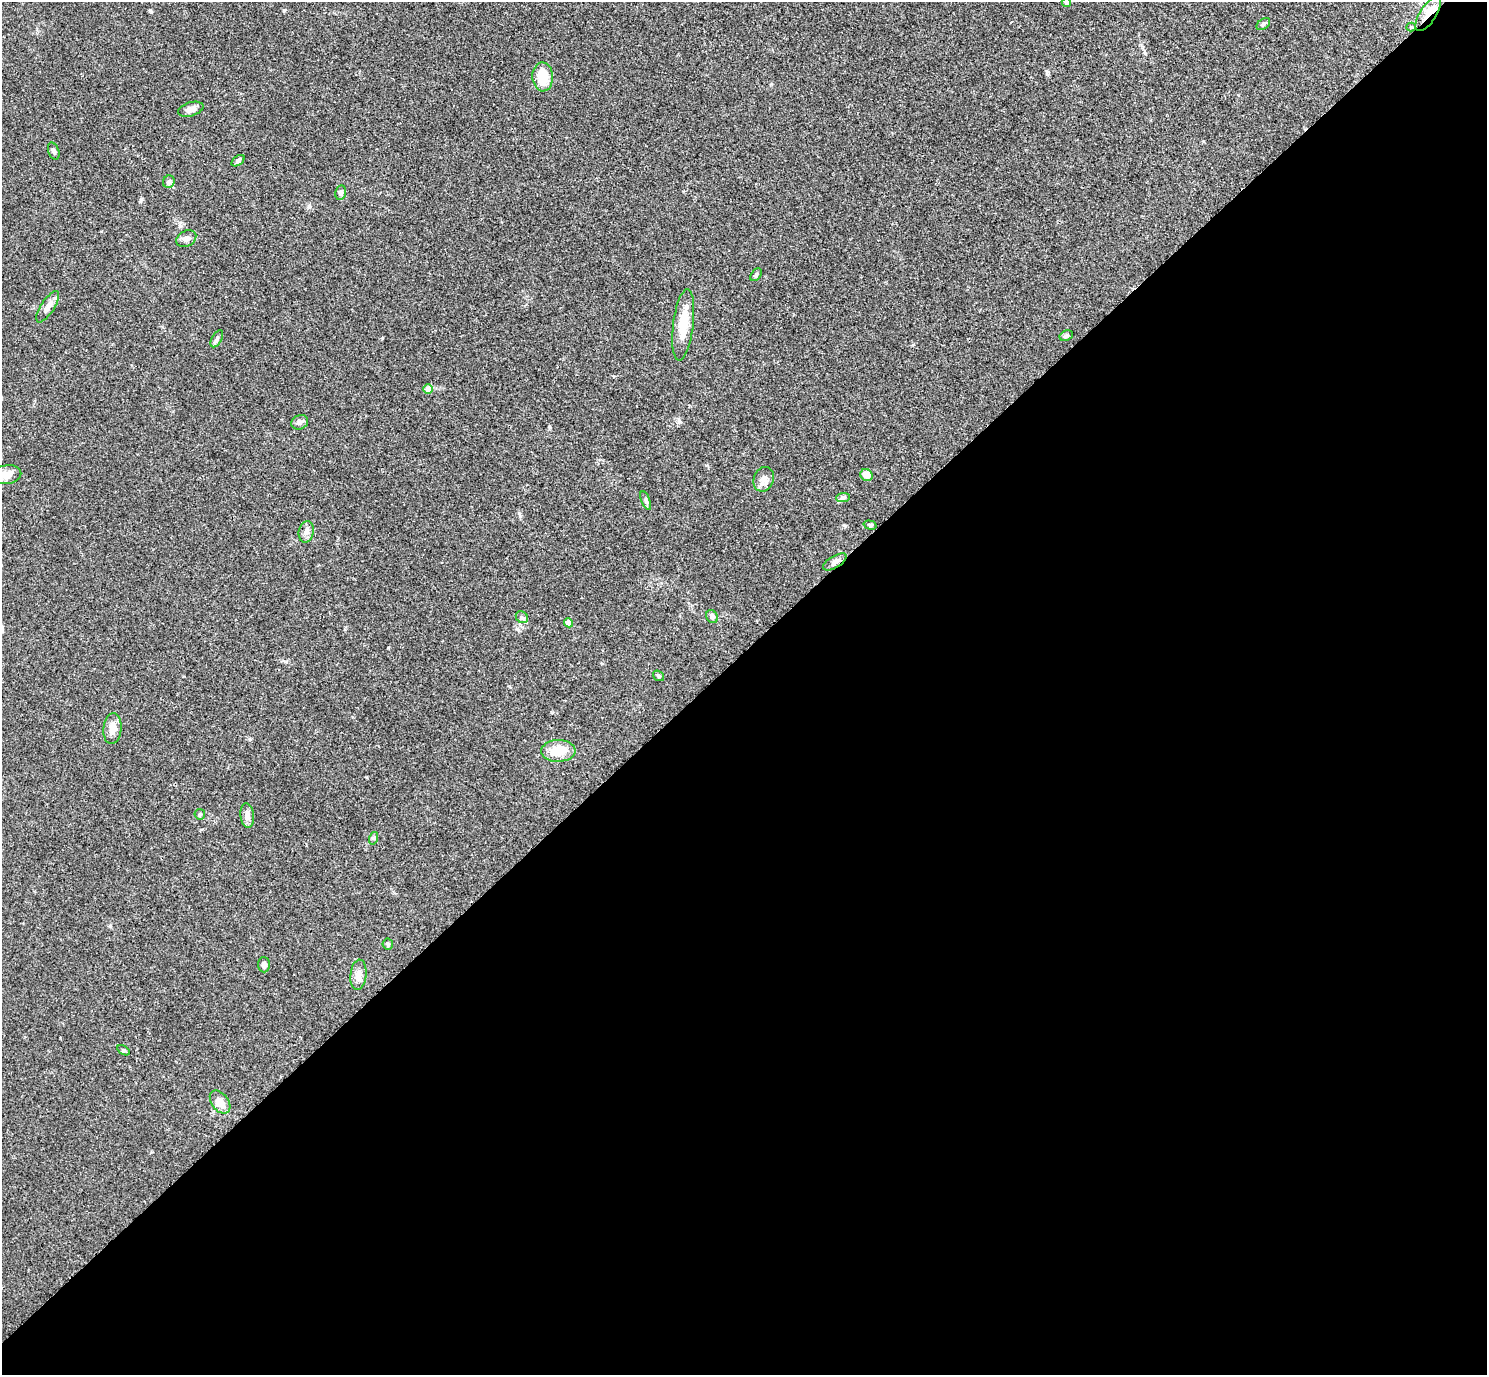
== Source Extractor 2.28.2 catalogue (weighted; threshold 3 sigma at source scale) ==
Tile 15 of 4 x 4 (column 3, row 4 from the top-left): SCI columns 3015-4499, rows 198-1570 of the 6029 x 6028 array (HDU 1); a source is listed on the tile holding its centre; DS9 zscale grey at full resolution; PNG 1489 x 1377 px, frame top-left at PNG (2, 2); each listed source drawn as its Kron ellipse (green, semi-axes under 4 px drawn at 4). Shown black and unused: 53% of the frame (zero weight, under 3 of 4 exposures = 5% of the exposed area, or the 3 px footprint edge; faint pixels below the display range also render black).
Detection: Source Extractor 2.28.2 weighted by HDU 2 'WHT'; one run over the whole footprint, this tile lists its part. Background 0.0522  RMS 0.0045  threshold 0.0202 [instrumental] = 3 sigma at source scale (4.5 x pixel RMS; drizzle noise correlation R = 1.50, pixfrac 1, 0.05/0.05 arcsec/px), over >= 5 px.
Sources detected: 41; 1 inside a brighter object's white glare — neither listed nor drawn; the other 40 listed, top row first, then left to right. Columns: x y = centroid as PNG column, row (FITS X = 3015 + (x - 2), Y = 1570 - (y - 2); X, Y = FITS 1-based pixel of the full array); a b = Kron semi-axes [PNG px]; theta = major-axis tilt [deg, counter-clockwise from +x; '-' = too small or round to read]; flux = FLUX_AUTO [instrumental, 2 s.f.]
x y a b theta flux
1066 2 5 4 - 1.4
1428 14 20 8 57 6.7
1263 24 7 5 37 0.84
1411 27 4 4 - 0.44
543 77 14 10 -87 11
191 109 13 7 17 2.7
54 151 9 5 -70 1
238 161 7 4 38 0.96
169 182 6 5 - 0.88
341 193 7 5 79 1.3
186 239 10 7 29 1.8
756 275 7 4 54 0.8
48 307 18 7 56 3.6
683 325 36 10 83 11
1066 336 7 5 27 0.89
217 339 9 5 59 1.1
428 389 5 4 - 3.8
300 422 8 7 - 1.4
7 475 15 9 10 4.1
866 475 6 5 - 3.9
764 479 12 10 69 3.2
843 497 7 4 2 0.86
646 500 10 3 -69 0.88
870 525 6 4 -16 0.79
306 532 11 7 77 2.2
835 562 13 6 32 1.9
522 617 6 5 - 1
712 617 7 5 -57 1.6
569 623 4 4 - 5
659 676 6 5 - 0.83
112 729 16 9 84 4.5
558 751 17 11 2 8
200 814 5 5 - 0.74
247 815 12 7 -83 2.5
374 838 6 4 72 0.74
388 944 5 5 - 0.69
264 965 7 6 - 1.9
358 975 15 8 85 3.2
123 1050 7 4 -32 0.66
220 1102 13 8 -53 5.5
Overlapping masked pixels (flux is a lower limit): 2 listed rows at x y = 1428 14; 835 562
Isophote crosses this tile's border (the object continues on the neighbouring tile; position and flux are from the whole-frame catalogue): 2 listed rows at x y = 1066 2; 7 475
Unlisted compact peaks at least as high as the median listed source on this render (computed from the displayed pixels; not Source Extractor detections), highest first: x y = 284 10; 388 648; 150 10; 679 421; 141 199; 520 516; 382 338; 844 525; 771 84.